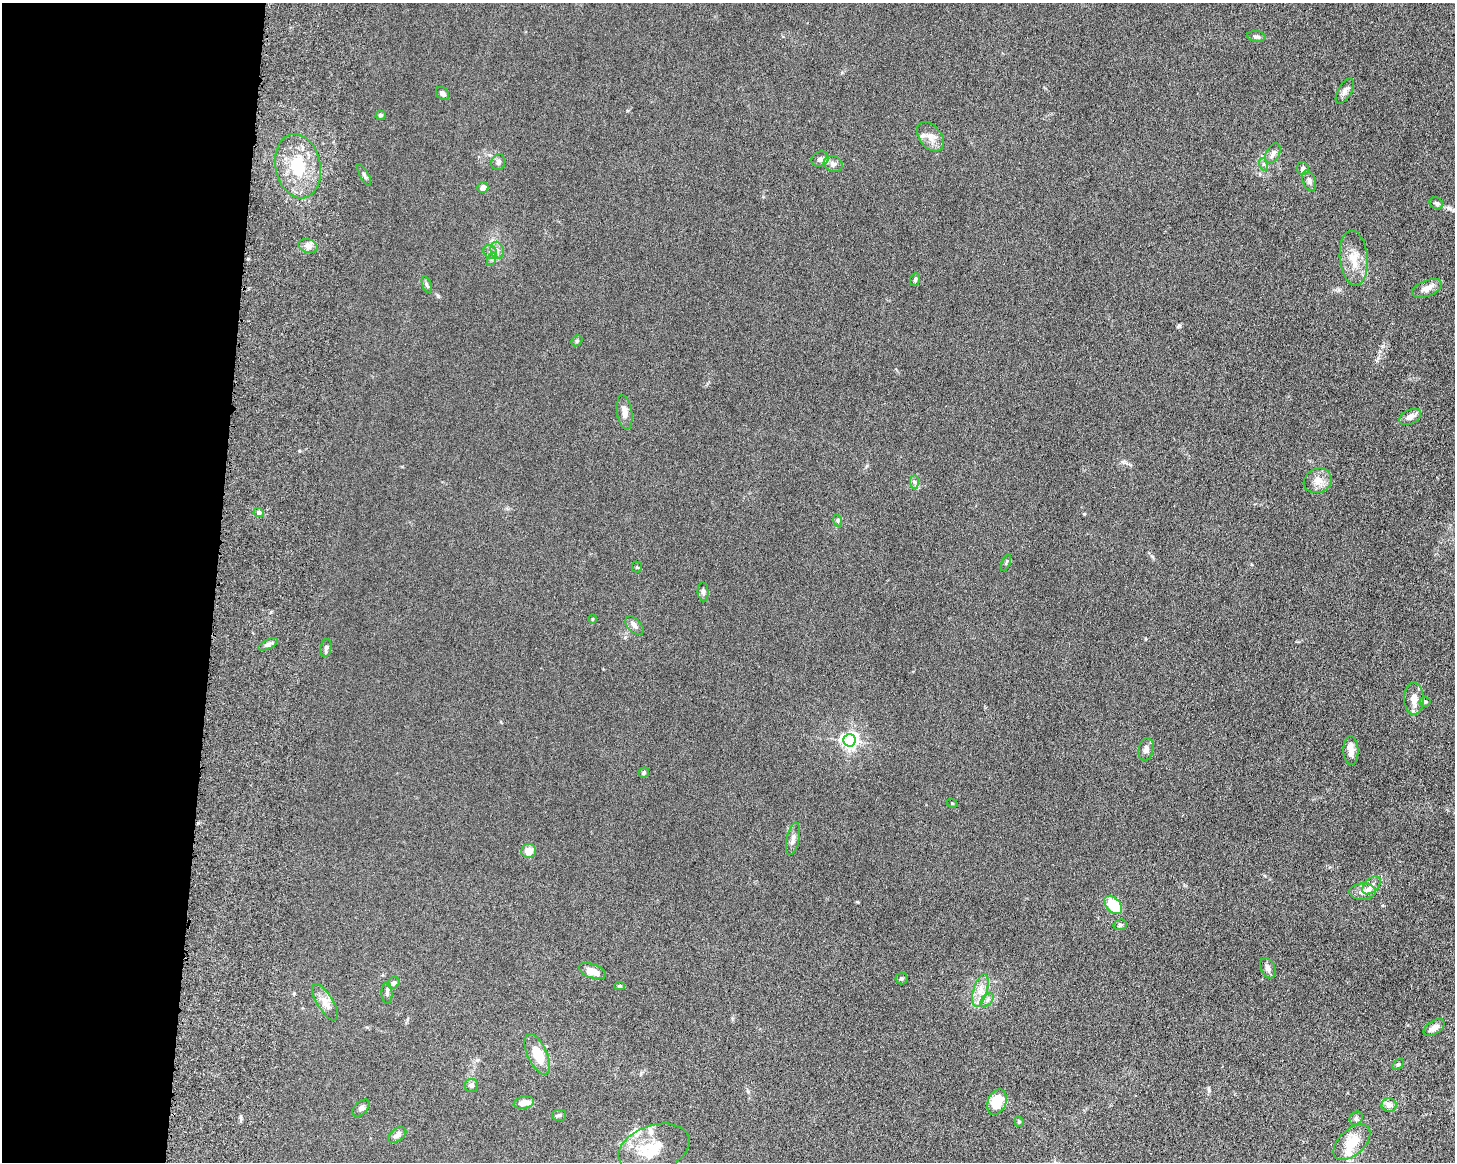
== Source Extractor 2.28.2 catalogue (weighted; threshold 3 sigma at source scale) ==
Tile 4 of 3 x 4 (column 1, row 2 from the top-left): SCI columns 179-1631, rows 2454-3613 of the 4861 x 4803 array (HDU 1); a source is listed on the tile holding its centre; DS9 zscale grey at full resolution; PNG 1457 x 1164 px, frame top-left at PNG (2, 3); each listed source drawn as its Kron ellipse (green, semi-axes under 4 px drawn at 4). Shown black and unused: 15% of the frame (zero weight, under 6 of 12 exposures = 7% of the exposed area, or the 3 px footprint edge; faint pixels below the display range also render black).
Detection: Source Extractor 2.28.2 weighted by HDU 2 'WHT'; one run over the whole footprint, this tile lists its part. Background 0.0142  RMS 0.0034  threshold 0.0141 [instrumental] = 3 sigma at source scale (4.09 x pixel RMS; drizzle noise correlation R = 1.36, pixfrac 0.8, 0.05/0.05 arcsec/px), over >= 5 px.
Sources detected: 81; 7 inside a brighter listed object's ellipse — not listed separately; the other 74 listed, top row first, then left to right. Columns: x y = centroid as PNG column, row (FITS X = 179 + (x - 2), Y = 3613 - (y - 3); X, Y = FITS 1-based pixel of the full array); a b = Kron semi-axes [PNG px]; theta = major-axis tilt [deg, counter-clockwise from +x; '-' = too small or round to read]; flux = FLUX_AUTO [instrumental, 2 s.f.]
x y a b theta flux
1256 36 9 5 -6 0.84
1345 91 14 6 61 1.4
442 93 7 5 -45 1.1
381 115 5 4 - 0.51
930 137 17 11 -51 2.9
1273 153 11 6 63 1.4
820 159 9 7 27 1.1
498 162 8 7 - 1
833 164 10 7 -24 1.5
1263 164 6 4 -72 0.48
298 166 32 22 -78 15
1303 169 6 6 - 1.1
364 175 12 4 -61 0.66
1309 181 10 6 -69 1.1
483 188 5 5 - 1.6
1436 203 7 5 -33 0.67
308 246 10 6 -16 1.5
497 250 9 6 -76 1.2
490 252 7 6 - 0.94
1354 258 27 14 -84 5.6
492 259 7 4 72 0.55
915 279 6 4 71 0.56
426 284 8 3 -71 0.58
1427 288 16 8 21 2.4
577 341 6 5 - 0.45
625 412 17 7 -81 2.3
1410 417 12 7 24 1.9
1318 481 14 12 24 3
914 482 7 4 -89 0.71
259 513 5 4 - 1
838 521 6 4 -72 0.44
1006 563 9 3 68 0.44
637 567 5 5 - 0.37
703 592 9 5 -85 0.81
592 619 5 3 - 0.26
634 626 11 6 -46 1.3
268 644 10 4 27 0.95
326 648 9 5 81 0.81
1414 699 16 10 89 2.8
1425 702 5 5 - 0.43
849 740 6 6 - 110
1146 749 11 7 77 1.5
1351 750 14 7 -87 2.3
644 772 5 5 - 0.54
952 803 5 3 - 0.23
793 839 17 6 77 1.6
528 851 7 6 - 3.3
1371 885 11 6 44 1.5
1363 891 13 8 3 1.8
1113 905 11 7 -47 11
1120 925 7 5 11 0.67
1268 968 10 7 -67 1.3
592 971 14 7 -21 3.3
901 978 6 6 - 0.56
393 983 6 5 - 1.2
619 986 5 4 - 0.51
980 990 17 7 74 2.9
387 993 11 5 -88 0.83
987 1000 8 5 46 0.94
325 1002 21 8 -59 2.7
1434 1028 12 6 33 2.1
537 1054 22 9 -65 6.8
1398 1064 6 4 52 0.46
471 1085 6 6 - 0.92
997 1102 13 9 69 8
524 1103 10 6 10 3.1
1389 1105 7 7 - 1.8
361 1108 10 6 45 0.93
559 1115 7 5 0 0.56
1356 1118 7 6 - 0.7
1019 1121 5 4 - 0.36
397 1135 10 6 37 1.2
1352 1142 22 12 43 6.9
654 1148 37 23 19 11
Unlisted compact peaks at least as high as the median listed source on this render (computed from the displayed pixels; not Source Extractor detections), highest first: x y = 1179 326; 1209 1090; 271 612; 1152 556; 857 902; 867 466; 1123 462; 299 451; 627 111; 1378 358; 438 296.